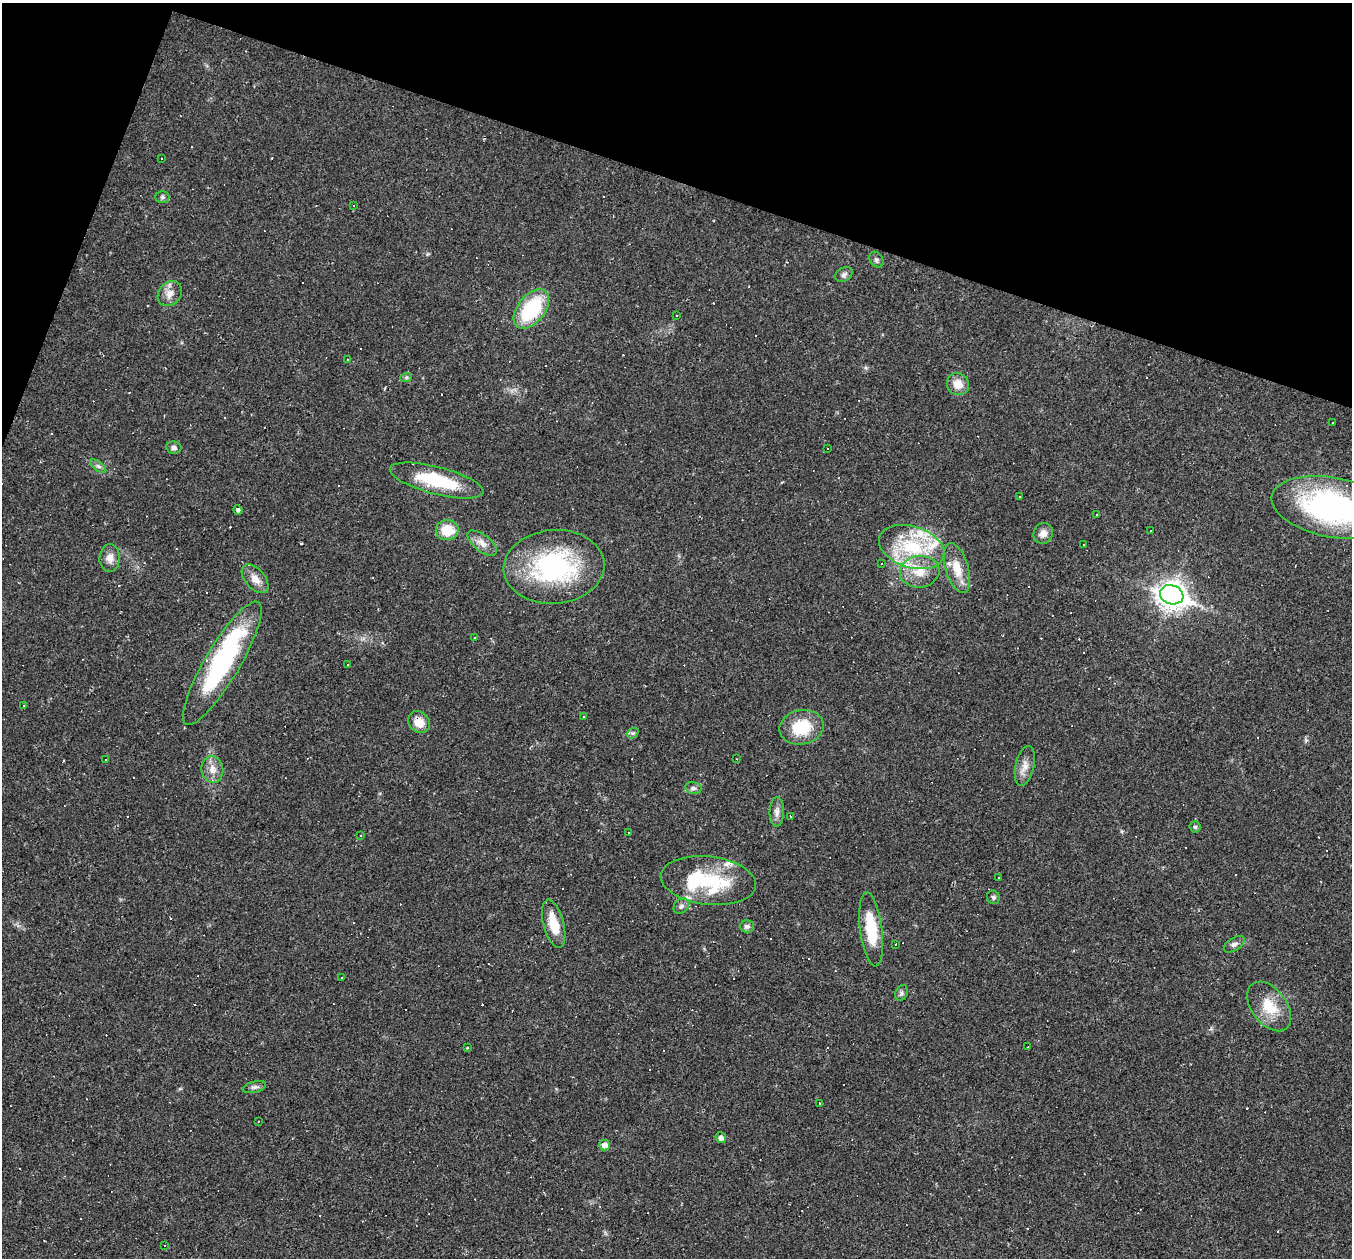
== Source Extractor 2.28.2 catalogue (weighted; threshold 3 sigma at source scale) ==
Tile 2 of 4 x 4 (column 2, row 1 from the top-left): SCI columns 1351-2700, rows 4030-5285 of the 5400 x 5416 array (HDU 1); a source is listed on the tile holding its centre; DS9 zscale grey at full resolution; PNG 1354 x 1260 px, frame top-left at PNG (2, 3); each listed source drawn as its Kron ellipse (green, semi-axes under 4 px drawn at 4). Shown black and unused: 17% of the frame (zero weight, under 2 of 3 exposures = <1% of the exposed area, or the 3 px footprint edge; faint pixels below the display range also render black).
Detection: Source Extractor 2.28.2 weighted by HDU 2 'WHT'; one run over the whole footprint, this tile lists its part. Background 0.0184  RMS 0.0042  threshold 0.0187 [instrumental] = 3 sigma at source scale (4.5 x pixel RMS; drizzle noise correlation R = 1.50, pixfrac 1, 0.05/0.05 arcsec/px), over >= 5 px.
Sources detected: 143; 1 inside a brighter object's white glare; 62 cosmic-ray / hot-pixel residue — neither listed nor drawn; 9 inside a brighter listed object's ellipse — not listed separately; the other 71 listed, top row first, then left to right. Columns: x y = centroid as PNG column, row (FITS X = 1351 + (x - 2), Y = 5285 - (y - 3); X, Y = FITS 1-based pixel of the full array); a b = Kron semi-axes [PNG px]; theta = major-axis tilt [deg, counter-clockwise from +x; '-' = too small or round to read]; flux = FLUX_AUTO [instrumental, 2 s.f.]
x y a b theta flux
161 158 3 2 - 0.3
162 197 7 6 - 0.93
354 206 3 2 - 0.34
876 260 8 6 -56 1.1
844 274 9 6 31 1.3
170 293 14 11 48 3.6
531 309 22 13 51 29
677 316 3 3 - 0.86
347 359 3 3 - 3.2
406 378 6 4 19 0.59
958 384 11 11 - 5
1332 422 3 3 - 2
174 448 7 6 - 1.3
827 448 3 2 - 0.7
98 466 9 4 -36 1.1
437 480 48 13 -15 25
1020 496 3 3 - 1.6
1332 507 61 29 -11 96
238 510 5 3 - 1.5
1096 515 3 2 - 0.34
447 530 11 10 - 10
1150 531 3 2 - 0.26
1043 533 10 9 - 2.8
482 543 17 8 -38 3.3
1083 545 3 2 - 0.64
912 547 34 20 -17 27
110 558 14 10 86 3.2
882 563 2 2 - 0.36
554 567 50 37 5 58
957 568 26 11 -73 8.4
920 572 20 16 7 8.7
255 579 17 9 -49 3.9
1172 595 12 9 -19 420
474 638 3 3 - 1.4
222 663 71 17 59 62
348 664 3 2 - 0.31
24 705 3 2 - 0.31
584 716 2 2 - 0.3
419 722 12 10 -48 5.7
802 727 22 17 11 15
633 733 6 4 41 0.74
737 759 2 2 - 0.24
106 760 3 2 - 0.3
1025 766 20 9 77 3.8
212 769 13 11 -82 3.9
693 788 8 6 -14 1.1
777 812 15 7 89 2.4
790 816 3 2 - 0.49
1195 827 5 5 - 0.73
629 833 3 3 - 1.6
361 835 3 2 - 0.86
999 877 3 2 - 0.58
708 881 48 24 -7 25
993 897 7 6 - 0.87
681 906 8 7 - 1.5
554 924 25 10 -75 9.3
747 926 7 6 - 1.3
871 929 37 11 -83 17
1234 944 11 6 33 1.6
896 945 3 3 - 0.63
342 978 3 3 - 0.58
901 993 8 6 66 1
1269 1006 28 17 -53 11
467 1047 3 2 - 0.41
1028 1047 3 2 - 0.34
254 1087 12 5 13 1.4
820 1103 3 3 - 14
258 1121 3 2 - 0.28
721 1138 5 5 - 1.7
605 1145 5 5 - 2.8
165 1245 2 2 - 0.35
Overlapping masked pixels (flux is a lower limit): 1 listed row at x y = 419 722
Isophote crosses this tile's border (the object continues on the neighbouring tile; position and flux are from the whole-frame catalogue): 1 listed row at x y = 1332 507
Unlisted compact peaks at least as high as the median listed source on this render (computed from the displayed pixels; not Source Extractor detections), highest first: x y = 866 368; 1121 831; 427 254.